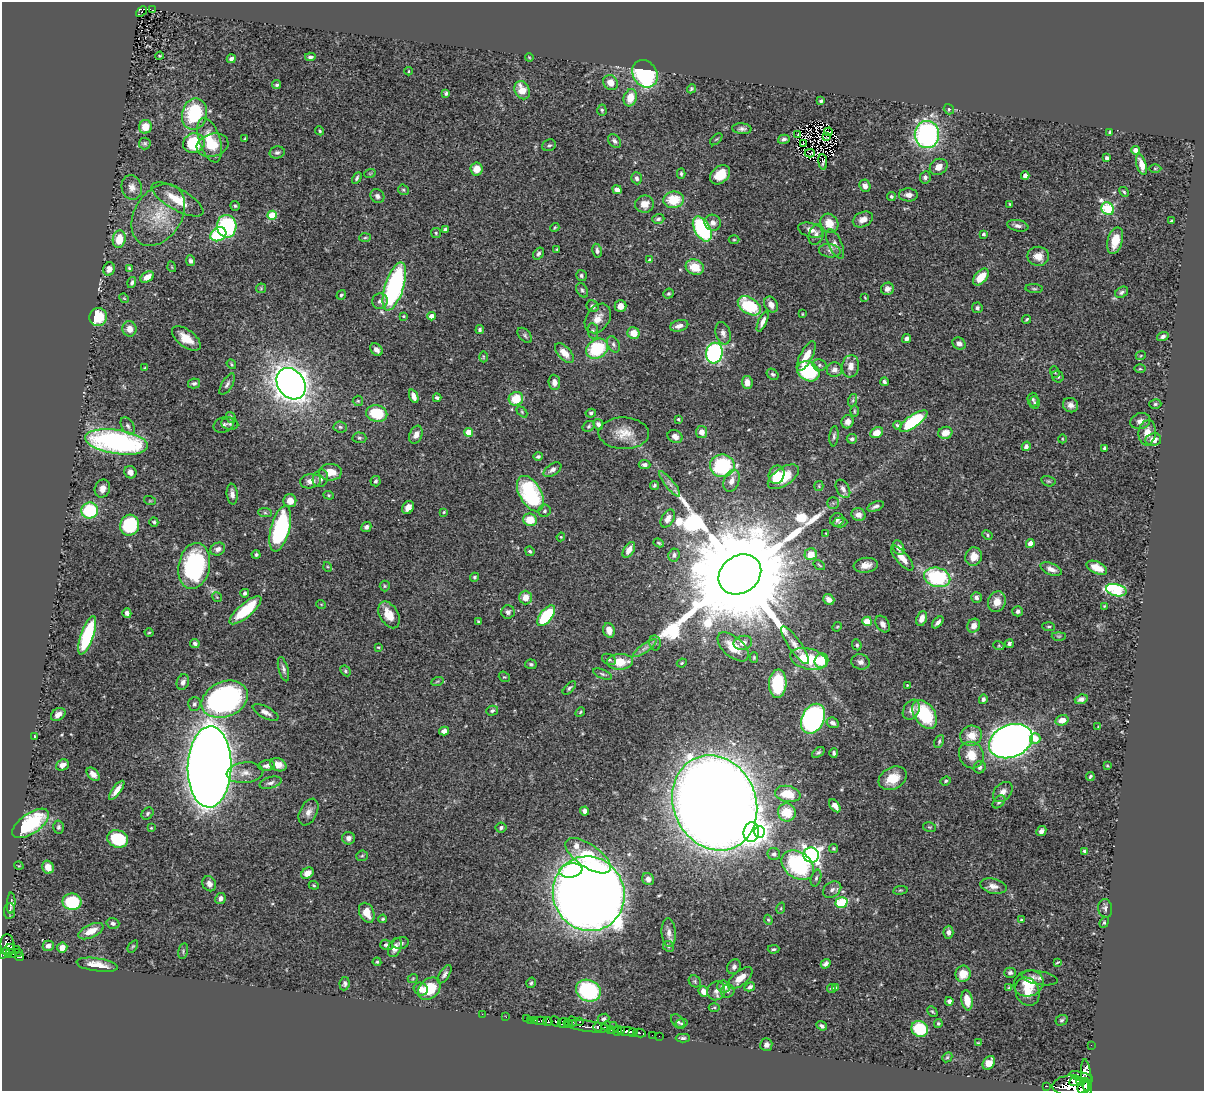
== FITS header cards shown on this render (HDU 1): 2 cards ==
NAXIS1  =                 1202
NAXIS2  =                 1089

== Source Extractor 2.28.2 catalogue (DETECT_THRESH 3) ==
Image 1202 x 1089 px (HDU 1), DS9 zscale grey, 1 PNG px = 1 image px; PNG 1206 x 1093 px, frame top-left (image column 1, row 1089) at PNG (2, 2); each listed source drawn as its Kron ellipse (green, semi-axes under 4 px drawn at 4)
Background 0.627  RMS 0.017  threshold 0.0518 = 3 sigma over >= 5 px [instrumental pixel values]
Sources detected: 509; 3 with non-positive FLUX_AUTO (blend fragments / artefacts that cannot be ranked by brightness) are neither listed nor drawn; of the other 506, the 500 brightest by FLUX_AUTO listed and drawn (6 fainter detections omitted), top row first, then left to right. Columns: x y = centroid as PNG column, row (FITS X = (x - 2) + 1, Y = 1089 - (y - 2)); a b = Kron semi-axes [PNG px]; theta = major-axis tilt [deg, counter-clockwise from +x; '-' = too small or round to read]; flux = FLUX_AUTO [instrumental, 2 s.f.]
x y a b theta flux
152 10 3 3 - 12
141 12 6 2 42 5.3
160 56 4 3 - 1.2
310 57 5 3 - 2.5
529 57 4 3 - 0.98
231 59 5 4 - 3.1
409 71 4 3 - 0.97
645 74 14 12 -58 140
611 83 8 7 - 12
277 85 4 4 - 2
691 89 5 4 - 1.7
522 90 9 7 -64 18
446 93 4 3 - 2
630 98 9 6 71 18
821 101 4 3 - 2
949 109 5 5 - 1.8
602 110 5 4 - 1.8
194 114 16 12 78 72
145 127 7 6 - 17
742 129 10 5 -5 4.1
320 131 5 3 - 1.3
828 132 4 2 - 1.7
1110 132 3 3 - 1.7
927 134 13 12 - 240
798 135 4 2 - 1.1
827 137 4 2 - 0.9
245 138 4 2 - 0.91
716 139 7 3 44 1.3
784 139 6 4 16 3
210 140 23 10 -72 28
614 141 8 5 -47 3.2
145 143 6 6 - 2.1
194 143 11 9 14 61
803 144 3 2 - 1.1
213 145 16 11 14 23
549 145 7 5 21 2.5
1135 150 4 4 - 9.7
277 152 7 6 - 3.2
810 153 5 3 - 1.5
1107 158 3 3 - 2.7
823 162 8 2 -84 1.1
1141 164 11 5 -73 11
939 167 9 7 33 11
1155 168 6 4 0 1.6
477 169 6 6 - 15
370 173 6 3 19 1
681 174 5 3 - 1.9
720 175 11 8 40 20
1025 176 4 4 - 6.2
925 177 6 5 - 3.6
357 178 6 4 60 2.3
637 178 6 5 - 3.2
865 186 6 5 - 5.3
132 187 12 10 -76 8.5
403 190 6 5 - 1.6
617 190 5 4 - 6.1
1124 192 5 3 - 1.4
908 195 9 6 -2 6.7
377 196 7 6 - 3.6
891 196 4 4 - 2.4
177 199 29 10 -29 26
673 200 10 8 9 34
644 204 9 8 - 12
1010 204 4 3 - 1.5
235 206 5 5 - 1.7
1108 209 7 6 - 120
158 215 33 23 57 45
272 215 4 4 - 44
658 219 6 4 18 2.5
863 219 10 7 26 9.4
1171 221 3 3 - 1.3
713 223 8 8 - 5.7
829 223 10 8 -55 17
227 226 11 9 -83 130
1018 226 11 5 -12 4.3
555 227 5 4 - 1.3
702 229 13 7 -60 130
445 230 4 3 - 3
810 230 13 7 -16 8.3
436 233 5 5 - 1.9
218 234 8 6 28 69
983 234 3 3 - 2.6
816 235 10 7 72 5.5
365 238 6 4 2 1.6
119 239 9 6 81 24
734 240 5 3 - 1.2
1115 241 13 7 74 20
835 244 16 6 -65 6.2
557 249 3 2 - 1.1
597 251 7 4 -81 3.3
830 251 11 6 -6 5.1
538 254 6 5 - 2.8
1038 256 11 9 -1 13
650 260 4 4 - 4.1
191 261 5 4 - 3.1
172 267 5 3 - 0.94
695 267 9 7 -20 23
129 268 4 3 - 1.5
109 269 7 5 69 7
581 276 6 5 - 2.5
147 277 7 5 33 10
981 277 10 6 49 20
132 283 6 4 71 2.5
394 286 25 9 72 220
261 288 5 5 - 1.4
1034 288 9 3 -5 1.8
887 289 6 6 - 5.2
582 290 8 5 -60 2.3
1122 292 7 5 31 3.1
668 294 5 4 - 1.7
341 295 5 4 - 2.5
124 298 5 4 - 1.1
865 298 4 3 - 1
380 301 8 7 - 4.7
771 305 8 6 -57 7.9
593 306 6 5 - 3.5
620 306 6 6 - 8.4
749 306 12 8 -33 70
977 308 5 5 - 2.3
802 314 3 2 - 0.89
403 316 3 2 - 1.4
431 316 4 4 - 8.4
98 317 9 8 - 38
598 318 16 11 56 13
1027 319 4 3 - 1.5
763 322 11 4 65 5.7
679 326 9 5 16 6.1
129 329 7 7 - 8.3
480 330 4 4 - 2.2
593 331 8 5 -82 2.6
633 333 6 5 - 16
723 333 11 7 -74 5.6
525 335 9 5 -47 2.7
1163 337 6 4 21 3.3
186 338 17 8 -37 16
906 338 4 4 - 4.1
959 343 7 5 -26 6.2
613 344 9 6 -63 3.3
597 349 12 9 32 63
376 350 7 5 -44 5.4
564 353 12 6 -48 11
714 353 10 8 81 220
1141 355 5 3 - 1.1
806 356 16 6 62 16
483 357 5 3 - 1.1
231 364 5 3 - 1.4
819 365 7 5 -14 3
851 366 11 8 83 9.7
145 368 4 3 - 1.3
1140 369 5 3 - 1.4
834 370 7 7 - 5.2
808 371 11 9 -33 89
1055 372 6 4 -70 1.7
773 374 6 5 - 2.3
1058 377 6 5 - 2.4
554 382 7 6 - 7.3
747 382 6 5 - 9.5
884 382 4 3 - 2.7
194 383 6 5 - 2.9
227 384 12 5 60 3.7
291 384 17 13 -54 1400
414 396 7 4 -68 6.8
437 398 4 3 - 2.5
516 399 7 6 - 27
1033 399 7 5 -87 2.5
853 400 6 4 72 2
358 401 5 5 - 1.6
1034 403 6 5 - 1.9
1155 404 6 4 16 2.1
1071 405 8 7 - 6
854 411 6 3 -90 1.5
522 412 6 4 -46 1.7
591 413 5 4 - 2.3
377 414 10 8 -13 44
231 418 6 4 -57 3.2
678 419 3 3 - 1.6
913 421 16 6 35 93
1140 421 10 8 18 6.6
848 422 7 6 - 5.5
230 424 8 6 -9 2.7
598 424 5 4 - 4.1
224 425 10 7 24 3.9
897 425 4 4 - 1.6
128 426 9 6 -57 4
589 426 6 5 - 2
340 427 6 5 - 2.5
469 432 4 4 - 21
701 432 6 5 - 9.6
624 433 25 16 -1 22
877 433 7 5 26 12
945 433 7 6 - 11
1147 433 13 8 83 12
416 435 9 6 68 6.5
834 436 10 4 84 2.7
675 437 8 6 -27 8.4
359 438 7 5 -3 2.5
852 439 5 5 - 2.7
1062 439 4 3 - 0.92
1153 439 8 6 8 11
117 442 32 12 -8 270
1026 446 5 4 - 3.8
1105 448 4 4 - 5.3
538 456 5 4 - 2.8
644 465 6 4 -3 4.4
722 466 12 11 - 120
552 470 10 5 34 4.3
130 472 6 6 - 6.2
330 472 11 8 -2 16
777 475 9 7 69 21
783 477 18 9 33 37
320 478 9 7 66 6
311 481 10 7 9 7.6
375 481 5 5 - 2.3
732 481 11 7 68 8
1048 481 7 5 -14 2
670 484 16 4 -51 5.7
654 485 5 4 - 2.1
819 486 5 4 - 1.5
102 489 9 7 70 8.2
843 489 10 6 -59 5.5
232 494 10 5 -84 5.2
530 494 19 11 -61 110
329 495 5 4 - 1.4
150 501 6 4 -18 1.3
290 501 6 6 - 10
833 503 5 5 - 1.8
875 506 9 4 21 3.6
408 507 7 5 57 8.5
90 511 8 8 - 68
545 511 6 6 - 2.5
444 512 4 4 - 1.4
265 513 7 4 -2 2
858 515 7 6 - 7.7
668 518 10 6 60 8.1
530 520 7 6 - 22
837 520 7 6 - 2.9
154 522 5 4 - 1.9
840 522 7 5 2 2.4
130 525 10 9 - 81
366 527 5 4 - 3.1
280 529 23 9 75 140
826 534 3 3 - 0.89
987 535 5 4 - 1.7
561 537 4 4 - 1.1
659 543 5 3 - 1.1
1030 543 4 4 - 9.2
898 547 7 5 -65 5.9
218 549 7 6 - 4.5
629 550 9 5 58 8.6
530 551 5 3 - 1.9
256 554 4 4 - 2.6
811 554 6 6 - 15
674 555 6 5 - 3.2
974 557 9 8 - 12
902 558 15 6 -49 12
819 565 6 3 -36 1.3
866 565 12 7 7 10
194 566 23 15 79 150
328 567 5 3 - 1.1
1097 568 11 6 -25 13
1051 569 11 6 -24 7.4
740 574 22 18 35 64000
474 577 4 4 - 1.8
937 577 13 9 -15 100
385 586 5 5 - 1.6
1116 590 10 6 -14 100
245 593 4 4 - 2.8
217 597 5 3 - 1
976 597 5 5 - 3.3
525 598 7 6 - 12
829 600 6 5 - 7
997 602 10 8 69 13
321 604 5 3 - 0.85
1104 606 4 3 - 0.99
245 610 20 7 41 46
1018 611 5 5 - 3.4
508 612 6 6 - 3.3
127 613 5 4 - 4.3
389 615 14 9 -60 19
546 616 12 6 52 75
922 618 8 5 69 7.6
478 621 4 3 - 1.7
867 621 5 4 - 35
938 622 7 4 47 3.8
883 624 9 6 -58 5.5
974 626 7 6 - 7.3
837 627 5 4 - 1.2
1049 627 6 4 -3 1.8
609 630 7 5 -71 9.3
149 633 4 3 - 1.1
87 635 20 6 71 100
1059 636 7 3 0 1.4
195 643 5 4 - 3.5
655 643 7 5 -78 2.7
743 643 9 7 13 6.4
1009 644 4 4 - 3
795 645 22 6 -55 9.1
857 645 6 4 -67 2
999 646 5 3 - 1.2
378 647 4 3 - 1.2
733 647 19 10 -41 22
645 648 14 4 35 5.2
754 657 5 4 - 1.4
609 659 7 5 -27 2.3
808 659 19 10 -13 57
821 661 7 6 - 26
620 662 13 8 2 24
861 662 9 7 -14 5
682 663 5 4 - 1.2
531 664 6 4 -6 2.1
283 669 12 5 -74 4
345 671 6 4 -43 1.9
602 674 10 4 -24 2.8
504 677 6 5 - 1.4
183 682 8 6 69 3.9
437 682 6 4 20 1.6
778 684 14 8 87 58
907 685 2 2 - 0.89
569 688 8 4 46 2.4
225 699 24 17 24 260
983 699 5 4 - 3.2
1081 699 6 4 17 3.8
194 704 7 6 - 3.1
911 710 11 7 60 7.3
492 711 6 4 15 2.1
266 712 14 5 -27 5.5
580 712 5 4 - 1.4
58 714 8 5 37 7.2
925 714 16 10 -55 71
813 719 16 11 64 260
1062 720 7 5 16 9.2
833 723 6 5 - 3.9
1098 727 4 3 - 1.2
444 731 5 4 - 7.1
35 736 3 3 - 1.1
971 736 11 10 - 18
1035 738 5 5 - 12
939 741 7 4 64 2
1011 741 22 16 23 1100
818 752 7 4 36 2.2
834 753 4 3 - 2.1
971 755 13 12 - 20
62 765 7 5 24 5.7
278 765 8 6 -24 8.6
267 766 8 5 7 5.5
1107 766 3 2 - 1
210 767 40 22 88 2700
980 767 6 6 - 3.5
245 773 18 10 7 12
93 774 7 5 -47 5.9
1090 777 4 3 - 1.8
893 778 15 10 29 25
946 781 5 4 - 1.7
270 783 11 5 16 4.2
117 790 11 4 53 7.4
1003 792 11 8 47 7.5
788 794 13 8 -10 24
999 802 7 5 46 2.6
715 803 49 41 -66 4800
835 806 7 4 -54 6.8
585 811 4 4 - 4.1
308 812 14 8 64 7.5
787 812 9 8 - 29
148 813 7 5 48 2.5
31 823 21 10 35 84
58 827 6 5 - 2.2
929 827 7 4 -11 1.7
151 828 4 4 - 1.1
501 828 5 5 - 2.6
1041 831 5 4 - 3.9
751 832 10 7 84 120
760 832 6 5 - 170
348 838 6 6 - 5.2
118 839 11 8 -20 56
833 849 4 4 - 1.7
1085 851 4 3 - 2.1
774 854 6 6 - 3.2
811 855 8 7 - 430
362 856 6 5 - 1.9
588 856 26 11 -34 63
798 865 18 13 -35 120
19 866 5 3 - 0.9
48 867 6 5 - 10
571 870 11 7 8 59
307 873 7 5 33 9.8
816 878 8 5 75 2.8
648 879 6 5 - 4.9
209 884 8 6 -57 5
314 885 5 4 - 1.4
993 886 13 7 -12 7.9
832 890 10 7 34 5.1
900 890 7 3 8 1.3
589 894 38 35 -66 2800
220 899 5 5 - 5.6
72 902 9 8 - 74
11 903 10 3 87 2.9
842 903 6 5 - 59
781 908 6 3 72 1.4
1105 908 9 7 -83 4.1
10 911 8 5 82 2.2
367 913 10 7 -64 16
383 919 4 3 - 1.5
768 920 5 4 - 1.6
1021 920 4 2 - 0.87
1104 922 6 4 67 1.6
113 923 6 5 - 3
91 931 13 6 25 14
948 932 6 5 - 5.1
669 933 14 7 -86 7.4
401 943 8 6 15 3.3
8 945 11 7 -82 200
386 945 6 5 - 3.4
48 946 5 5 - 4.7
133 946 7 3 54 1.4
668 946 6 5 - 2
62 947 5 5 - 8.7
395 947 10 6 67 8
8 949 7 2 35 91
16 949 2 2 - 9.5
773 949 6 4 3 2
183 951 8 4 77 2
19 952 2 2 - 12
4 953 6 4 39 210
11 953 6 4 0 120
19 957 4 3 - 62
377 962 4 4 - 1.5
1058 962 4 2 - 1.2
826 964 5 4 - 4.2
97 965 21 6 -8 16
734 967 8 6 59 4
1010 973 6 5 - 2.7
445 974 10 5 57 3.7
963 974 8 7 - 19
413 978 5 3 - 0.98
740 978 15 7 40 13
1040 978 18 7 -10 4.7
695 981 6 5 - 1.9
531 983 5 4 - 2
1029 983 15 12 20 26
345 984 7 5 82 2.7
724 987 6 6 - 9.7
750 987 5 4 - 3.6
836 988 4 2 - 1.3
1009 988 4 3 - 1.4
421 989 7 6 - 7.6
429 989 13 9 45 43
832 989 4 4 - 2
588 991 13 10 -24 110
703 991 5 4 - 8.8
716 991 9 9 - 6.5
727 991 7 6 - 3.4
1027 992 15 11 -67 15
967 1000 10 5 -80 18
949 1001 4 4 - 4.5
714 1007 5 3 - 1.3
932 1012 6 3 -45 1.4
482 1014 2 2 - 3.5
506 1017 2 2 - 6.4
527 1019 4 3 - 89
603 1019 6 5 - 2.6
530 1020 3 2 - 14
535 1020 3 2 - 59
1061 1020 6 5 - 2.2
540 1021 6 3 2 110
548 1021 4 4 - 220
678 1021 8 5 -49 2.7
556 1022 5 3 - 200
572 1022 5 3 - 110
580 1022 3 3 - 29
563 1023 6 5 - 320
682 1023 6 4 11 1.7
938 1023 4 4 - 1.9
568 1024 5 3 - 200
588 1026 23 5 -8 250
606 1026 5 3 - 50
613 1026 2 2 - 23
822 1026 5 3 - 2.6
598 1027 4 3 - 140
920 1029 9 7 -35 50
610 1030 3 3 - 29
621 1030 4 2 - 45
617 1031 5 3 - 110
627 1032 10 4 -4 330
633 1032 3 3 - 34
640 1033 6 3 -9 60
652 1035 2 2 - 9.2
659 1036 2 2 - 6.8
683 1038 7 4 1 2.7
978 1043 4 3 - 1.2
766 1045 6 6 - 4.8
1091 1045 2 2 - 3.6
947 1057 5 4 - 1.5
989 1063 7 5 53 13
1081 1077 12 4 -17 88
1086 1078 19 5 -84 110
1075 1081 6 3 25 340
1081 1081 4 3 - 160
1071 1085 18 10 2 1300
1047 1086 3 2 - 24
1084 1086 8 6 70 660
At the frame edge (FLAGS 8, measured only in part): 1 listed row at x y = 1084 1086
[6 fainter detections neither listed nor drawn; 3 non-positive-flux detections neither listed nor drawn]